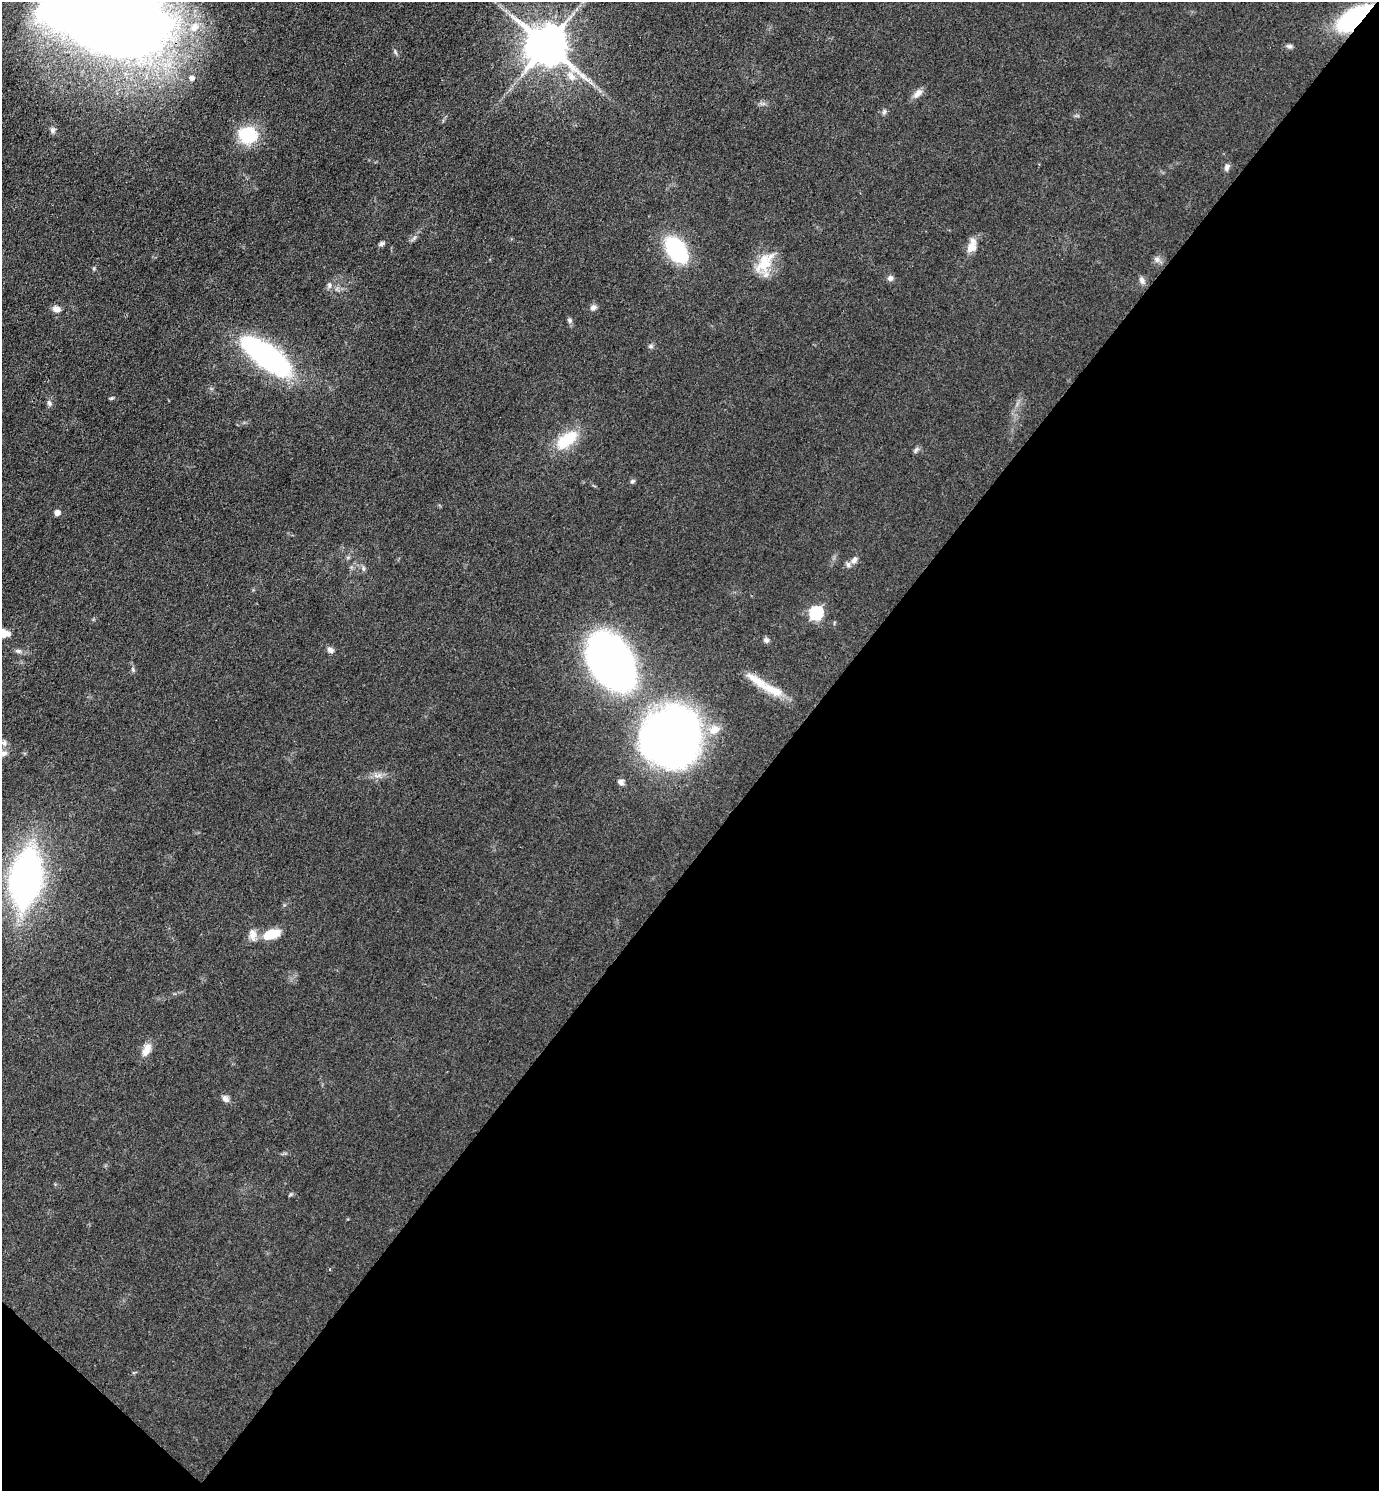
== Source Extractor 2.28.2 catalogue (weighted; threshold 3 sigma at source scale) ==
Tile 15 of 4 x 4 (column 3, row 4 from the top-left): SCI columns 3054-4430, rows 3-1491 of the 5964 x 5961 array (HDU 1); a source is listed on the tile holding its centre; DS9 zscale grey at full resolution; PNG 1381 x 1493 px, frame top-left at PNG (2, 2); no overlay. Shown black and unused: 44% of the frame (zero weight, under 3 of 4 exposures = <1% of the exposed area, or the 3 px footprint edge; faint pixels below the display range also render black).
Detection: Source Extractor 2.28.2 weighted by HDU 2 'WHT'; one run over the whole footprint, this tile lists its part. Background 0.0497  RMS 0.0063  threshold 0.0284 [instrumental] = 3 sigma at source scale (4.5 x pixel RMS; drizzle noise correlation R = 1.50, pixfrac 1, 0.05/0.05 arcsec/px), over >= 5 px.
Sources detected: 60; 3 inside a brighter object's white glare — not listed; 5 inside a brighter listed object's ellipse — not listed separately; the other 52 listed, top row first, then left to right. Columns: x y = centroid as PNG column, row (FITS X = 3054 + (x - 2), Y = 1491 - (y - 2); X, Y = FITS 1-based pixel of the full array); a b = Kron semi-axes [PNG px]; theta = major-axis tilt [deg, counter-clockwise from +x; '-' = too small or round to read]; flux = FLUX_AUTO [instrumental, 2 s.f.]
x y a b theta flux
1354 18 35 16 37 75
107 26 111 55 -19 980
546 46 12 11 - 2500
1289 46 8 6 -8 1.5
395 52 7 4 -71 1
571 76 15 9 -55 5.4
918 93 15 8 45 4.1
884 112 8 5 63 1.4
52 130 8 6 90 1.6
248 135 21 18 -10 29
1227 167 9 6 74 2.2
382 244 8 5 32 1.5
971 248 16 10 52 7.5
676 250 21 13 -56 71
1157 259 9 7 -55 2.5
764 262 35 16 52 16
94 269 6 4 71 0.88
890 278 8 7 - 2.2
1142 280 10 7 -67 2.5
329 285 8 6 -79 1.8
593 307 8 7 - 2.4
56 309 10 8 -19 3.8
570 320 7 6 - 1.4
651 346 7 5 -2 1.4
266 355 57 19 -36 140
111 398 6 4 19 0.78
49 403 9 5 -76 1.8
567 440 27 13 37 24
916 450 9 5 66 1.4
632 481 7 5 40 1.2
57 512 6 6 - 3.1
854 560 10 7 57 3.1
363 568 7 4 -89 1.2
816 613 6 6 - 95
5 633 12 9 0 5.3
766 640 7 7 - 1.6
330 650 8 7 - 2.6
18 651 9 6 -11 1.9
611 661 47 29 -60 470
133 669 8 4 -70 1.2
773 690 32 11 -23 14
673 738 65 44 -35 320
4 743 8 7 - 2.3
3 753 12 7 7 2.7
377 775 12 5 0 3.1
621 782 9 7 -21 2.4
26 878 40 20 81 280
272 934 20 9 18 15
253 935 15 9 -85 4.9
147 1049 17 9 65 6.4
225 1099 10 7 -46 2.6
329 1269 4 3 - 0.6
Overlapping masked pixels (flux is a lower limit): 2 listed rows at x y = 1354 18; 107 26
Isophote crosses this tile's border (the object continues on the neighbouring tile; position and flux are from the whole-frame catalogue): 3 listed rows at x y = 107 26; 5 633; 3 753